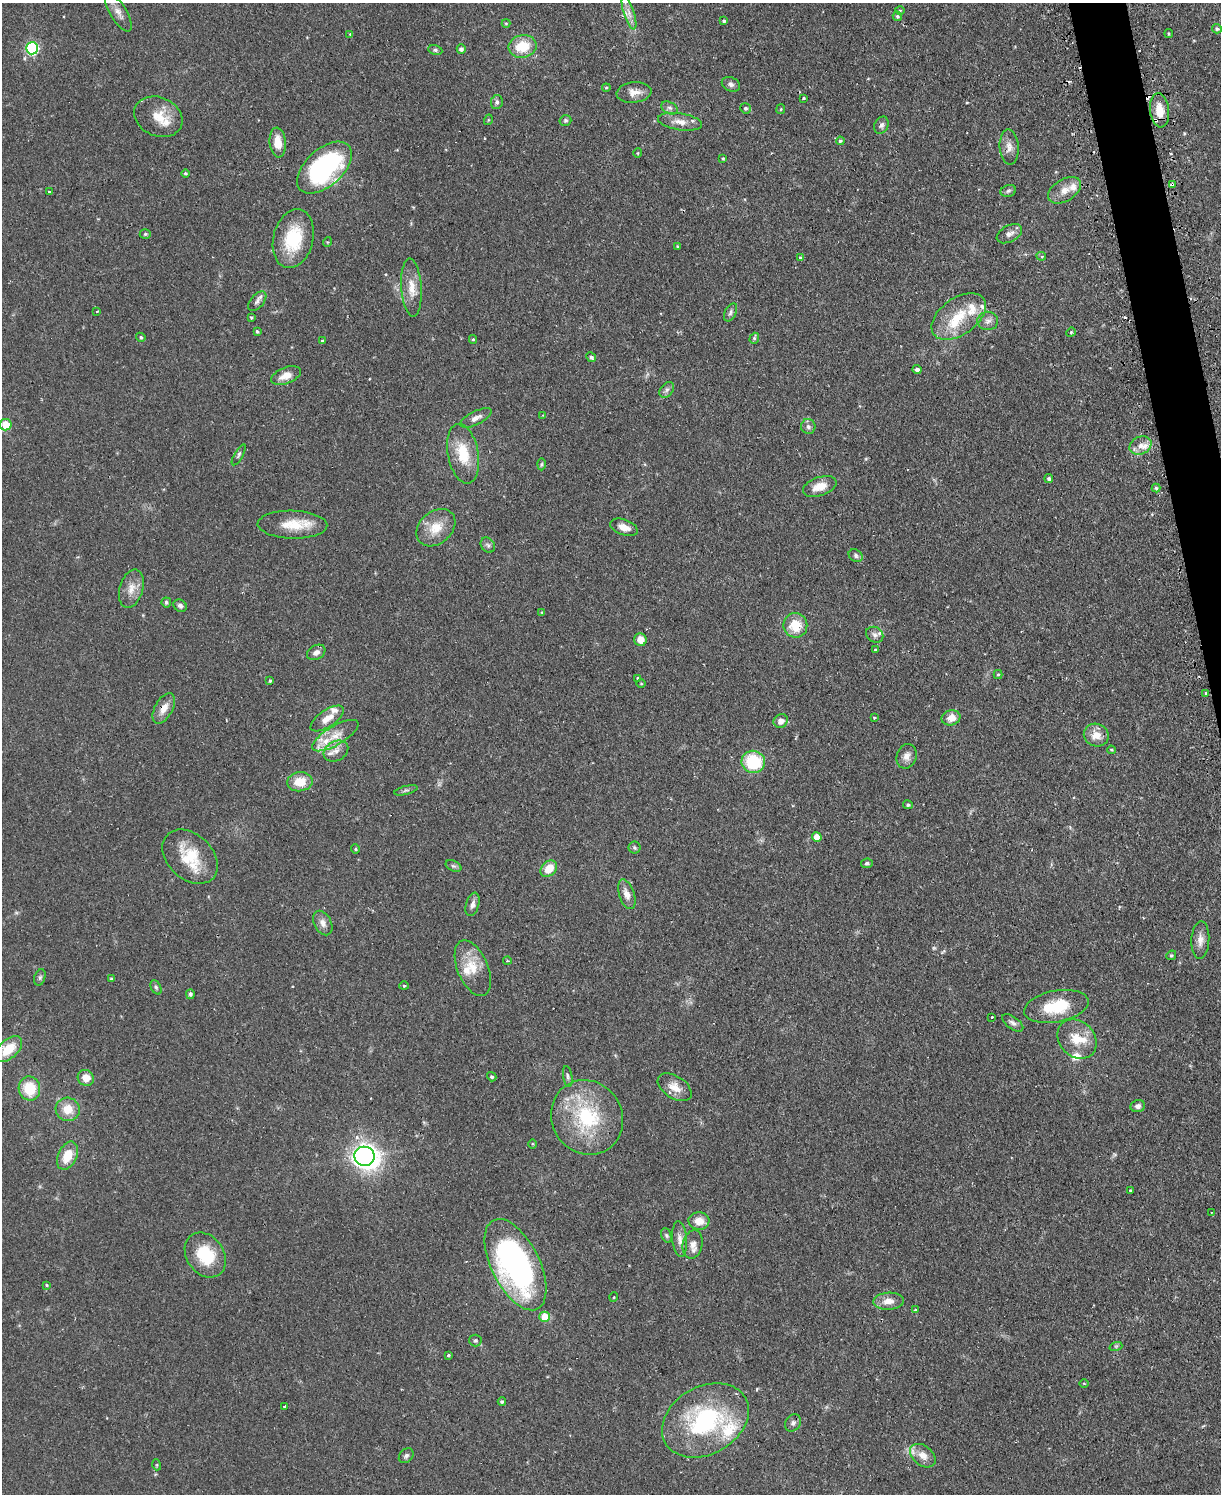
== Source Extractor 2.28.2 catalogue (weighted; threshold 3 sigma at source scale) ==
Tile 6 of 4 x 3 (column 2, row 2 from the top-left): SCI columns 1251-2469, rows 1653-3144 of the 4939 x 4911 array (HDU 1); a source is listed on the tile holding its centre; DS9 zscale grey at full resolution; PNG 1223 x 1496 px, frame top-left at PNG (2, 3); each listed source drawn as its Kron ellipse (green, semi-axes under 4 px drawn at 4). Shown black and unused: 2% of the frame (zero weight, under 2 of 3 exposures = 4% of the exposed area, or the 3 px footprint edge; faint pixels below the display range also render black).
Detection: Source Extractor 2.28.2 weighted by HDU 2 'WHT'; one run over the whole footprint, this tile lists its part. Background 0.0624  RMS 0.0051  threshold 0.023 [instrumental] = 3 sigma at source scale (4.5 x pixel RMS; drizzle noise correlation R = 1.50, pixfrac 1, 0.05/0.05 arcsec/px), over >= 5 px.
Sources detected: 184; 1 too faint to see at this stretch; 4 cosmic-ray / hot-pixel residue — neither listed nor drawn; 14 inside a brighter listed object's ellipse — not listed separately; the other 165 listed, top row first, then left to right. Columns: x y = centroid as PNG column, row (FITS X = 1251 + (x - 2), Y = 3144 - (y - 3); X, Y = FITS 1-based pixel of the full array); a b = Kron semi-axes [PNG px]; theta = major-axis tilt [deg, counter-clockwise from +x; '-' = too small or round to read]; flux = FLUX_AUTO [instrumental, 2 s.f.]
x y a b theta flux
900 11 5 3 - 0.49
118 12 22 8 -58 4
629 13 17 5 -72 3.5
897 16 5 4 - 0.8
724 21 4 3 - 0.97
506 23 4 4 - 0.56
1217 29 5 4 - 1.1
350 34 4 3 - 0.52
1169 34 4 3 - 0.71
523 46 14 11 10 13
32 48 6 6 - 58
461 49 4 4 - 1.7
435 50 7 5 -10 0.98
731 84 9 7 -25 1.8
606 88 4 4 - 0.59
634 92 17 10 6 4.9
803 98 3 3 - 2.4
497 102 7 6 - 1.4
669 108 9 5 -26 1.7
745 108 5 5 - 0.93
781 109 5 4 - 0.6
1160 110 17 9 -83 9.1
158 117 25 19 -24 11
488 120 5 3 - 0.47
565 120 6 5 - 0.82
680 122 22 8 -9 5.3
881 125 9 6 65 1.5
840 141 4 4 - 0.94
278 143 15 8 -84 7.4
1009 147 17 9 -87 4.1
638 153 4 4 - 0.59
723 158 4 3 - 0.65
324 168 33 18 42 73
185 173 4 4 - 0.79
1173 185 4 3 - 2.3
1065 190 18 11 33 5.6
1008 191 8 5 17 1.2
49 192 3 3 - 1.6
145 234 5 4 - 0.82
1009 234 14 8 28 2.9
293 239 30 20 76 24
327 242 5 3 - 0.47
677 246 3 3 - 0.51
1041 256 5 4 - 0.91
801 258 4 4 - 1.1
411 288 29 10 -86 7.7
257 301 12 6 50 2.1
97 311 3 2 - 0.37
730 312 10 5 64 1.3
959 316 31 18 36 18
251 317 3 3 - 0.73
988 321 10 9 - 2.8
257 331 4 3 - 0.77
1071 332 5 4 - 0.57
141 337 5 4 - 0.73
754 338 6 4 70 0.79
473 339 4 4 - 0.62
322 341 4 3 - 0.89
591 357 5 4 - 1.2
917 369 4 4 - 1.7
286 376 15 8 22 5.5
667 390 9 6 51 1.6
543 415 2 2 - 0.54
476 418 17 6 27 2.9
6 425 6 5 - 11
808 427 7 7 - 1.7
1141 445 11 8 26 4.3
463 454 30 15 -79 15
239 455 12 4 60 1.1
541 464 6 4 88 0.71
1049 479 4 4 - 1.1
820 486 17 9 19 6.8
1156 488 4 4 - 0.79
292 525 35 14 -1 13
624 527 14 7 -20 4.3
436 528 22 16 41 10
488 545 8 6 -52 1.4
856 556 7 6 - 1.4
131 589 19 11 73 5.8
166 602 5 4 - 1
180 606 7 5 -40 1.5
542 612 4 4 - 0.49
795 625 12 12 - 11
875 635 9 7 -32 1.9
640 640 6 6 - 5.4
875 649 3 3 - 0.98
316 652 10 7 31 2.4
998 675 4 4 - 0.71
638 678 4 3 - 0.6
270 681 4 3 - 0.63
641 684 5 3 - 0.49
1206 693 3 3 - 0.88
164 708 16 9 61 5.1
327 718 19 8 34 5.5
874 718 3 3 - 0.51
951 718 9 7 14 4.8
781 721 7 6 - 3.5
1096 735 12 11 - 6.2
335 736 26 9 31 8.3
1111 750 4 3 - 0.58
336 751 13 9 29 4.1
907 756 12 10 69 3.5
753 762 12 11 - 27
300 782 13 9 7 9.4
406 790 12 3 15 1.1
908 805 5 4 - 1
817 837 5 5 - 6.5
634 848 6 6 - 0.92
355 849 5 4 - 0.65
190 857 32 22 -43 19
867 863 6 5 - 0.98
453 866 8 5 -25 1.1
549 869 9 7 42 8.9
627 894 15 7 -71 3.9
472 904 12 6 74 2.3
323 923 13 8 -63 3.2
1200 940 19 9 87 4.1
1171 955 5 4 - 0.71
507 961 4 3 - 0.46
473 968 29 15 -67 12
40 977 8 5 71 1.1
111 979 4 3 - 0.79
404 986 4 4 - 0.62
156 987 7 5 -63 0.96
190 994 5 4 - 1
1056 1006 32 15 11 21
991 1017 3 3 - 1.7
1013 1023 12 6 -35 1.9
1077 1039 21 17 -45 11
8 1049 16 9 41 12
568 1076 10 4 -81 1.3
492 1077 5 4 - 0.91
86 1078 8 7 - 5.4
675 1087 19 11 -33 6
29 1089 12 10 -77 15
1138 1106 7 6 - 2
68 1109 12 11 - 7.8
587 1117 38 35 -58 41
532 1144 5 3 - 0.48
67 1156 15 9 65 9.6
364 1156 10 9 - 320
1131 1190 3 3 - 0.87
1212 1212 4 2 - 0.37
699 1221 10 8 -4 5.8
666 1235 7 5 -71 1.1
680 1239 18 7 -85 3.8
693 1244 14 10 78 3.9
205 1255 24 18 -54 21
516 1265 49 24 -64 140
47 1285 4 3 - 0.54
614 1297 5 3 - 0.4
888 1301 15 8 3 5.1
915 1310 3 3 - 1.7
545 1317 5 5 - 13
475 1340 6 6 - 0.96
1116 1346 6 4 18 0.87
448 1356 3 3 - 1.3
1084 1383 5 3 - 0.44
502 1402 4 4 - 1
285 1406 4 3 - 0.77
705 1420 46 33 30 65
793 1423 9 7 54 1.8
406 1456 8 6 47 1.5
923 1456 14 9 -39 5.2
157 1465 5 3 - 0.5
Overlapping masked pixels (flux is a lower limit): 2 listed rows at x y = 1173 185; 164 708
Isophote crosses this tile's border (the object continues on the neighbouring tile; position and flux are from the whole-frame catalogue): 1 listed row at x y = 8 1049